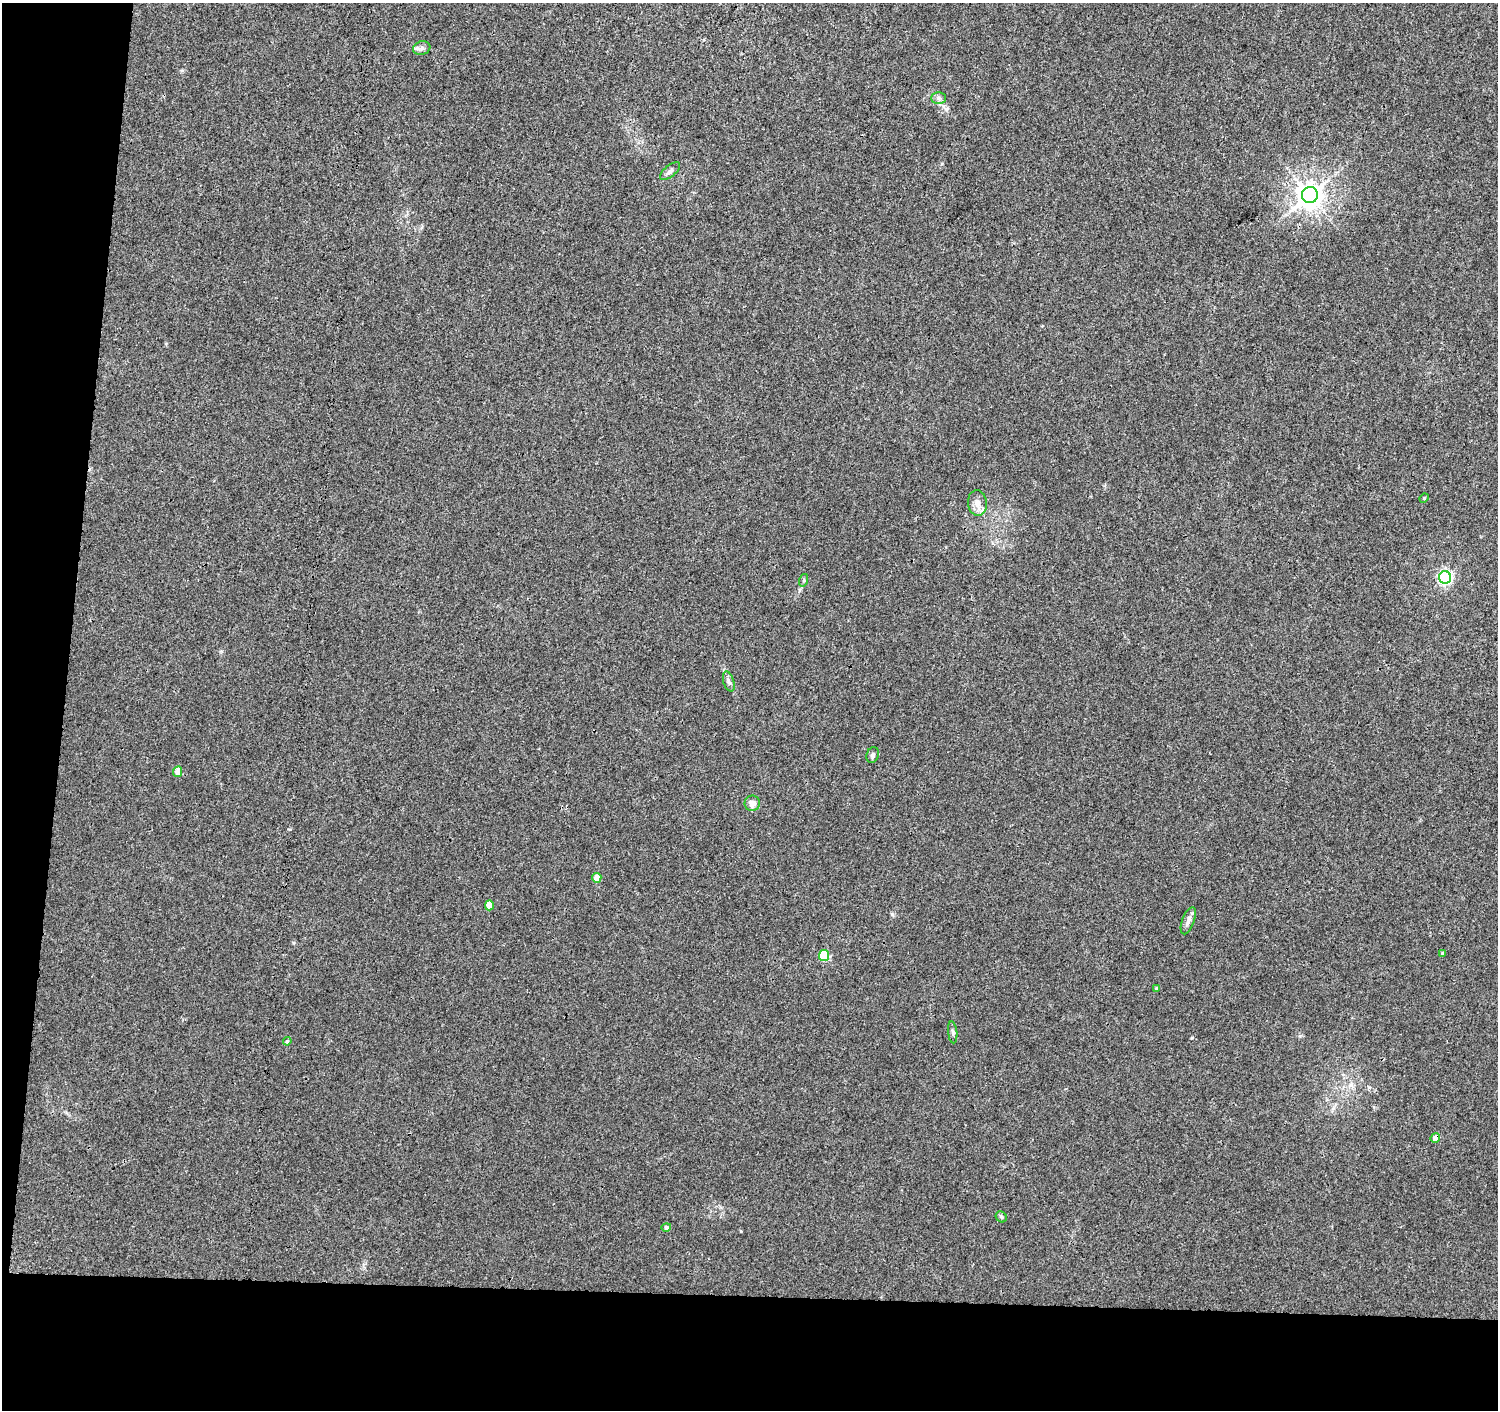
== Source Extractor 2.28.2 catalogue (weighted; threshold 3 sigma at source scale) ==
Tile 7 of 3 x 3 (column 1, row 3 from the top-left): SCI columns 1-1496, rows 228-1635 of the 4497 x 4733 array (HDU 1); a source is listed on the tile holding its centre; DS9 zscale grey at full resolution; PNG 1500 x 1412 px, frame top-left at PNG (2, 3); each listed source drawn as its Kron ellipse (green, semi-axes under 4 px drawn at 4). Shown black and unused: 12% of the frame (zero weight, under 3 of 4 exposures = <1% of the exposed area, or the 3 px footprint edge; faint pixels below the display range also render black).
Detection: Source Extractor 2.28.2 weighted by HDU 2 'WHT'; one run over the whole footprint, this tile lists its part. Background 0.0067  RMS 0.0028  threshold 0.0125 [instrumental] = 3 sigma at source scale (4.5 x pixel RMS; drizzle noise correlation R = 1.50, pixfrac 1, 0.0396/0.0396 arcsec/px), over >= 5 px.
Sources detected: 23; all 23 listed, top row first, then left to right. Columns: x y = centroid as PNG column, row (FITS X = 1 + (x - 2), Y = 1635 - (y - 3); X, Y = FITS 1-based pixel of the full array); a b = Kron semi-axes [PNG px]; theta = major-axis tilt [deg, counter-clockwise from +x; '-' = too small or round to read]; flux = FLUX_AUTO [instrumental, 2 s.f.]
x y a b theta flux
422 48 9 6 17 1.1
938 98 7 6 - 0.78
670 171 12 5 39 0.9
1310 195 8 8 - 290
1424 498 5 4 - 0.29
977 503 13 9 -84 2.2
1445 577 6 6 - 52
804 580 6 4 72 0.38
729 682 10 5 -72 0.83
873 755 8 6 73 0.66
178 772 5 4 - 2.7
752 803 8 7 - 1.8
597 878 5 4 - 2.9
489 905 5 4 - 2.8
1188 921 14 6 69 1.3
1443 953 4 3 - 0.51
824 956 5 5 - 16
1156 988 4 3 - 0.24
953 1032 11 4 -84 0.55
287 1041 4 4 - 0.33
1435 1138 5 4 - 2.2
1001 1217 6 5 - 0.45
666 1227 5 4 - 0.83
Overlapping masked pixels (flux is a lower limit): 1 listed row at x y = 1435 1138